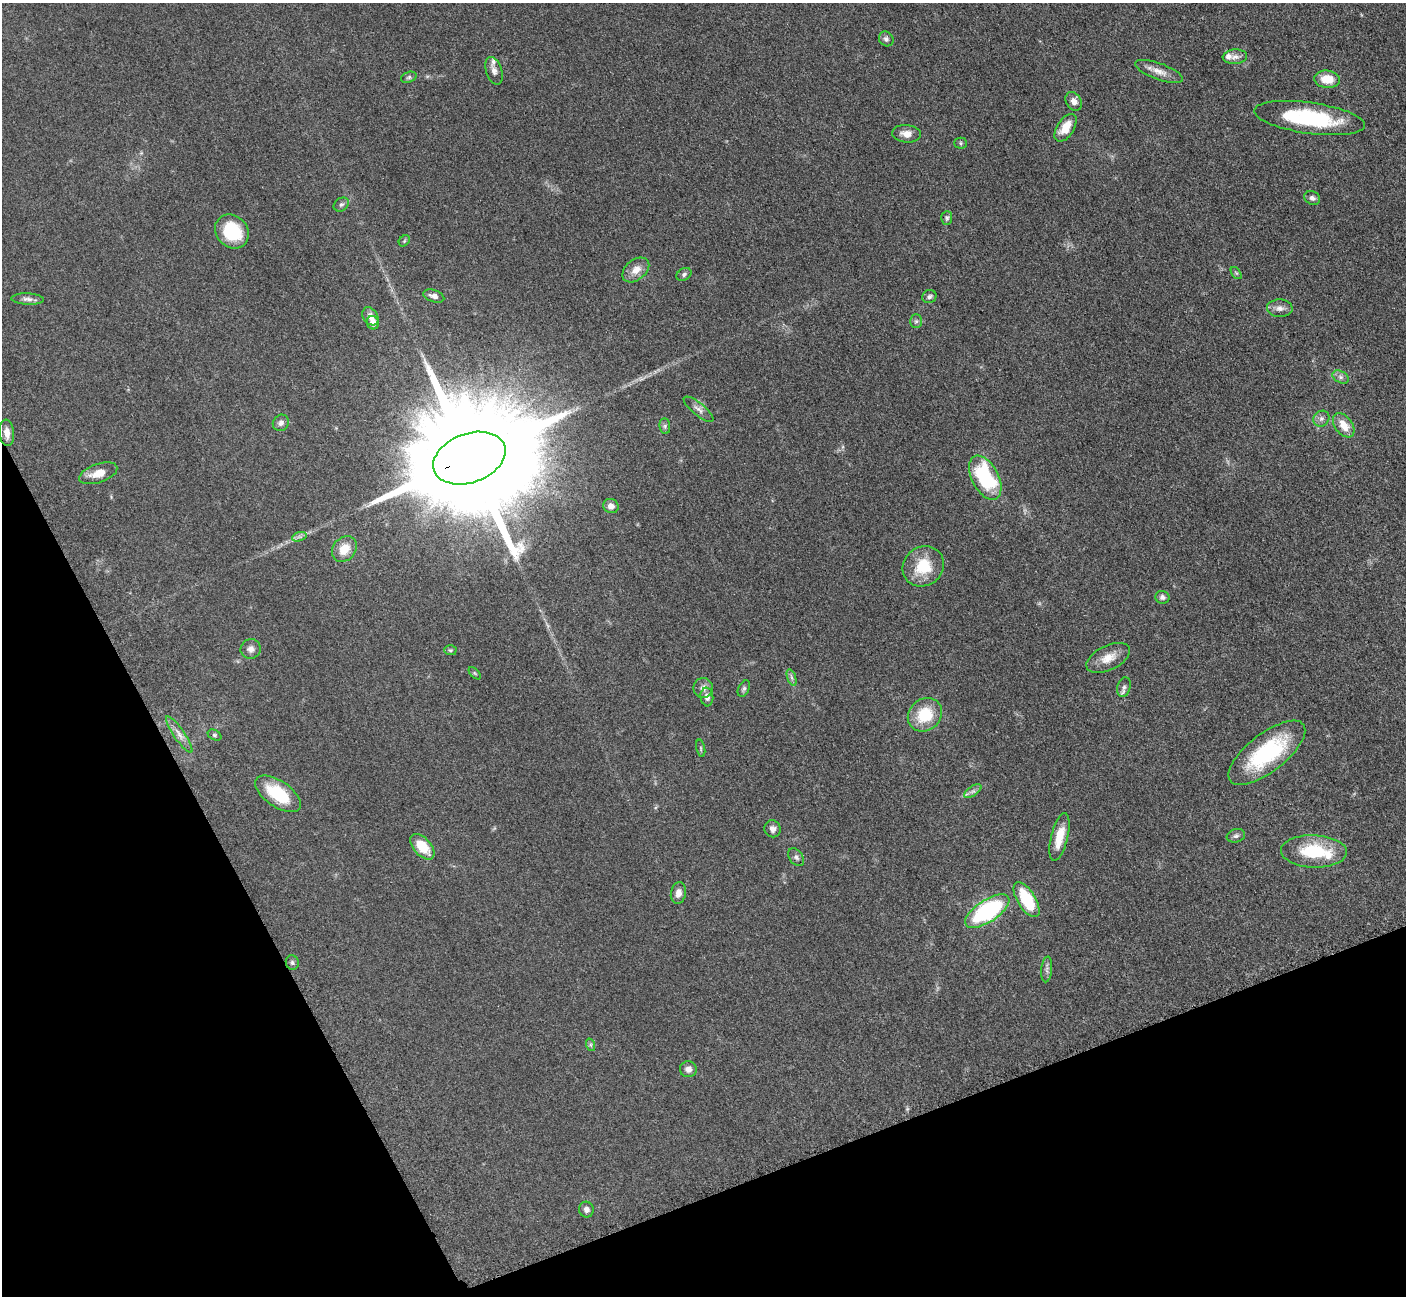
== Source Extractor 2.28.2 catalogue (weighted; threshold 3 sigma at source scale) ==
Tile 14 of 4 x 4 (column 2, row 4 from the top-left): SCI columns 1423-2826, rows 297-1590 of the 5699 x 5661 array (HDU 1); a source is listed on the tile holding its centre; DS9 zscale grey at full resolution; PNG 1408 x 1298 px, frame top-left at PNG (2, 3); each listed source drawn as its Kron ellipse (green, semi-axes under 4 px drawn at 4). Shown black and unused: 21% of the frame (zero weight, under 3 of 5 exposures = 4% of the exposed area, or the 3 px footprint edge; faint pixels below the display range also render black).
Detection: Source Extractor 2.28.2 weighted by HDU 2 'WHT'; one run over the whole footprint, this tile lists its part. Background 0.0527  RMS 0.0057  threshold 0.0254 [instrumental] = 3 sigma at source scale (4.5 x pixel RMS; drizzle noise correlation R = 1.50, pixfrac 1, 0.05/0.05 arcsec/px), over >= 5 px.
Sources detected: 74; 3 inside a brighter listed object's ellipse — not listed separately; the other 71 listed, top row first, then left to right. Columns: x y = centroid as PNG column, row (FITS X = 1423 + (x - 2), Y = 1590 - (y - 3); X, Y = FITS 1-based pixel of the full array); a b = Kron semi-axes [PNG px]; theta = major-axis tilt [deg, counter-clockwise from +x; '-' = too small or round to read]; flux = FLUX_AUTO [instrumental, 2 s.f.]
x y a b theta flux
886 39 8 7 - 1.6
1235 57 12 7 4 3.1
494 71 14 8 -72 3
1159 71 25 8 -20 5.5
409 77 8 5 19 1
1327 79 13 8 -6 9.6
1074 101 10 7 -60 3.6
1310 118 56 15 -8 50
1065 128 15 8 57 9.7
906 134 14 9 -5 4.7
960 143 6 5 - 0.91
1312 198 8 6 -27 2
341 205 8 6 35 1.4
947 218 7 5 85 1.1
232 231 18 15 -46 27
404 241 6 4 48 0.76
636 270 15 10 39 5.9
1236 273 7 3 -53 0.79
684 274 8 6 32 1.3
434 296 11 6 -17 2.8
929 297 7 6 - 1.4
28 299 16 5 -2 2.4
1280 308 13 8 -3 3.3
370 316 10 7 -55 3.8
916 321 7 6 - 1.3
373 323 7 6 - 4
1341 377 9 6 -27 1.8
699 409 18 6 -39 2.9
1321 419 8 7 - 2.1
281 423 8 7 - 2.2
1344 425 14 8 -53 7.7
665 426 8 5 -84 1.3
7 433 13 7 -83 4.4
469 458 37 24 20 29000
98 473 20 9 19 6.9
985 478 24 13 -62 52
611 506 8 7 - 3.1
299 537 7 4 18 1.3
344 549 14 11 49 9.8
923 566 21 19 38 19
1162 597 7 6 - 1.6
251 649 10 10 - 2.8
450 650 6 5 - 0.9
1108 658 23 12 26 8.1
475 673 7 3 -45 0.61
792 678 8 4 -71 1.2
1124 687 10 6 74 2
703 688 10 9 - 3
744 689 9 5 64 1.3
707 697 9 6 -83 2.8
925 715 18 15 40 20
179 734 21 5 -55 4.1
214 735 7 5 -27 1.1
701 748 9 3 -77 0.73
1267 753 46 19 38 50
973 791 10 5 35 1.6
278 794 26 13 -34 24
773 829 8 8 - 2.5
1236 836 9 6 17 1.6
1059 837 24 8 76 11
422 847 15 8 -48 13
1314 851 33 16 -2 28
796 857 10 6 -55 1.7
678 893 11 7 80 3.9
1027 900 20 9 -58 26
987 911 25 11 33 70
292 963 7 6 - 1.3
1047 969 13 5 85 1.9
591 1045 6 4 -71 0.83
688 1069 8 8 - 3.2
586 1210 8 7 - 2.6
Overlapping masked pixels (flux is a lower limit): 1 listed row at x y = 469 458